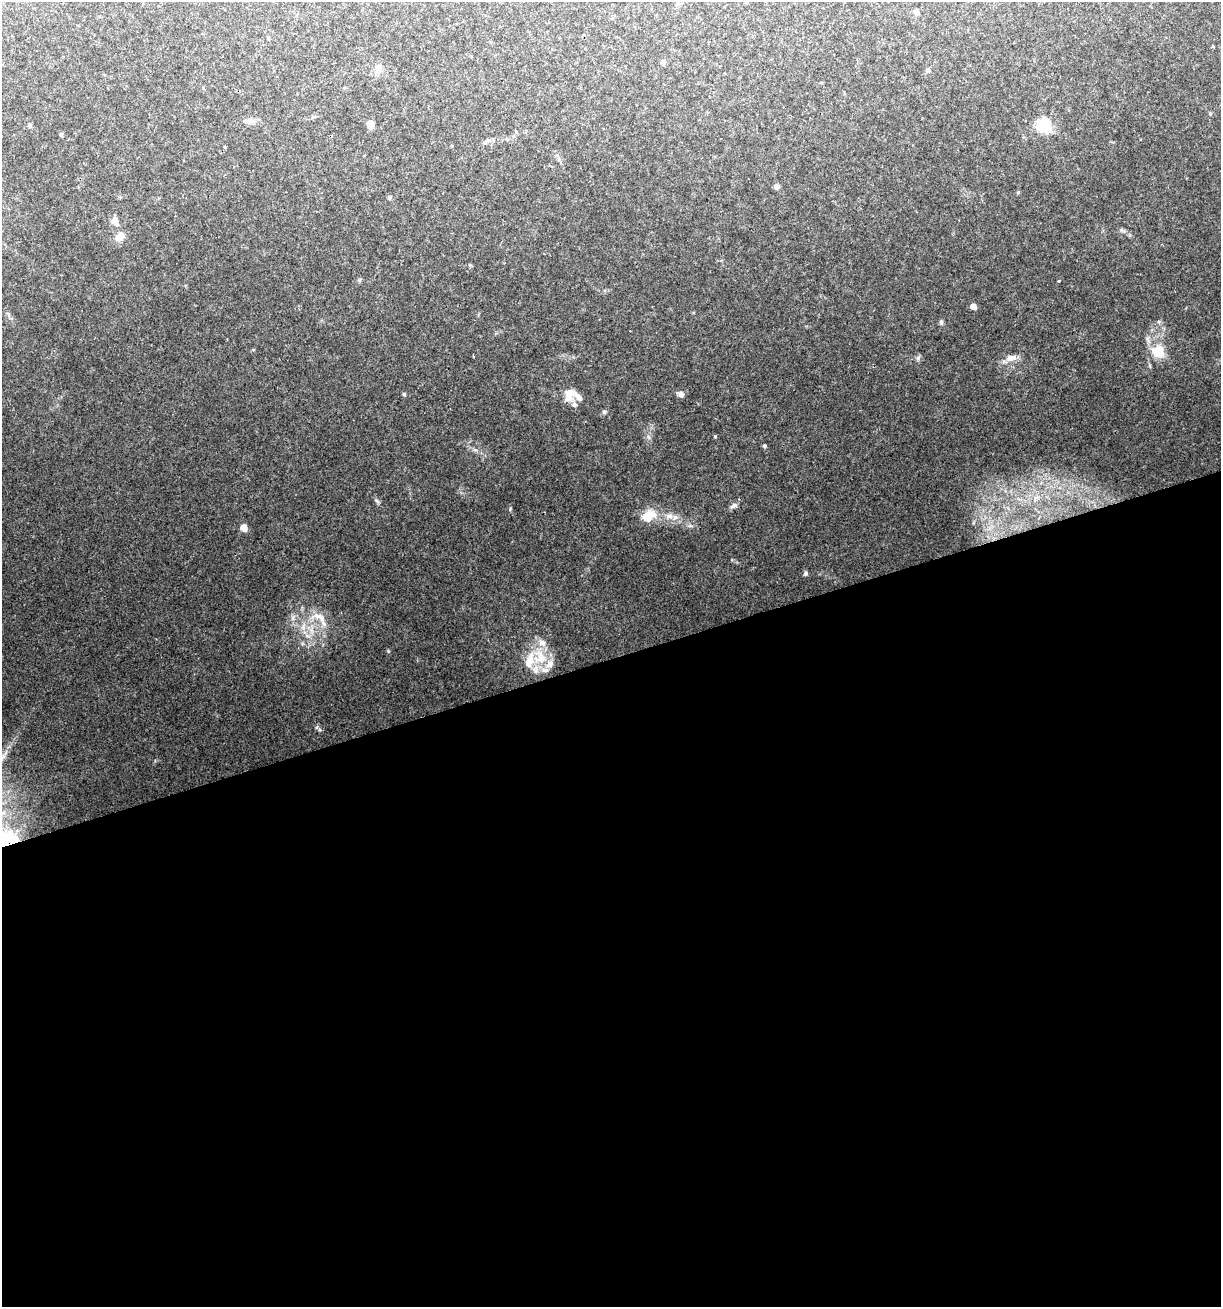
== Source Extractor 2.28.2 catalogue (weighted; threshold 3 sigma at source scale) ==
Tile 15 of 4 x 4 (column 3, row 4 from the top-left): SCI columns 2489-3707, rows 1-1305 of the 5026 x 5219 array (HDU 1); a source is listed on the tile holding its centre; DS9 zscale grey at full resolution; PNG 1223 x 1309 px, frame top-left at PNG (2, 2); no overlay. Shown black and unused: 50% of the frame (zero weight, under 2 of 3 exposures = <1% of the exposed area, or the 3 px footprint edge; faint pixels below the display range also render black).
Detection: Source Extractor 2.28.2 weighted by HDU 2 'WHT'; one run over the whole footprint, this tile lists its part. Background 0.0877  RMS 0.0078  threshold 0.0349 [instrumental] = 3 sigma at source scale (4.5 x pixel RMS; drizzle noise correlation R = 1.50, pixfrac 1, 0.0396/0.0396 arcsec/px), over >= 5 px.
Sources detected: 37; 5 inside a brighter listed object's ellipse — not listed separately; the other 32 listed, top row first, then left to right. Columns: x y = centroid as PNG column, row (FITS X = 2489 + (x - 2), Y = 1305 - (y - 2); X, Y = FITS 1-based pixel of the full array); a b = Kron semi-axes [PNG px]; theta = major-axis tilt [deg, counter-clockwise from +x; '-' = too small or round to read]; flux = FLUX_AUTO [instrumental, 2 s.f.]
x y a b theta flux
916 12 6 5 - 2.8
663 62 7 5 85 1.3
378 69 9 8 - 3.1
927 70 5 5 - 1.6
250 120 8 6 90 2.5
370 124 5 5 - 11
1044 125 7 6 - 100
30 126 6 4 -72 1
776 187 7 6 - 2.1
115 221 10 7 -72 4.4
120 236 10 8 59 6.7
1058 281 3 3 - 2
973 307 6 5 - 4.2
941 322 6 5 - 1.4
1158 351 6 6 - 44
473 356 3 2 - 1.6
1011 358 14 9 10 5.7
570 394 19 14 42 9.3
680 394 7 7 - 2.7
604 412 6 5 - 1.3
715 436 4 4 - 0.74
765 446 4 4 - 1.2
733 506 12 5 31 2.4
647 516 9 7 29 23
669 516 10 7 -14 3.9
244 528 6 5 - 7.2
805 573 6 5 - 1.3
322 618 22 8 -65 7.6
541 657 25 12 -64 19
319 729 6 4 -47 1.3
2 758 15 2 63 2.5
8 842 12 8 -24 210
Overlapping masked pixels (flux is a lower limit): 1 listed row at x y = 8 842
Isophote crosses this tile's border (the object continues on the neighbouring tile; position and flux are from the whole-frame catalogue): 2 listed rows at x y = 2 758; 8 842
Unlisted compact peaks at least as high as the median listed source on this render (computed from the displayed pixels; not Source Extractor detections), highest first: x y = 510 509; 404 394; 377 501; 918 358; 388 651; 648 437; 475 450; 1148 341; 1018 192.